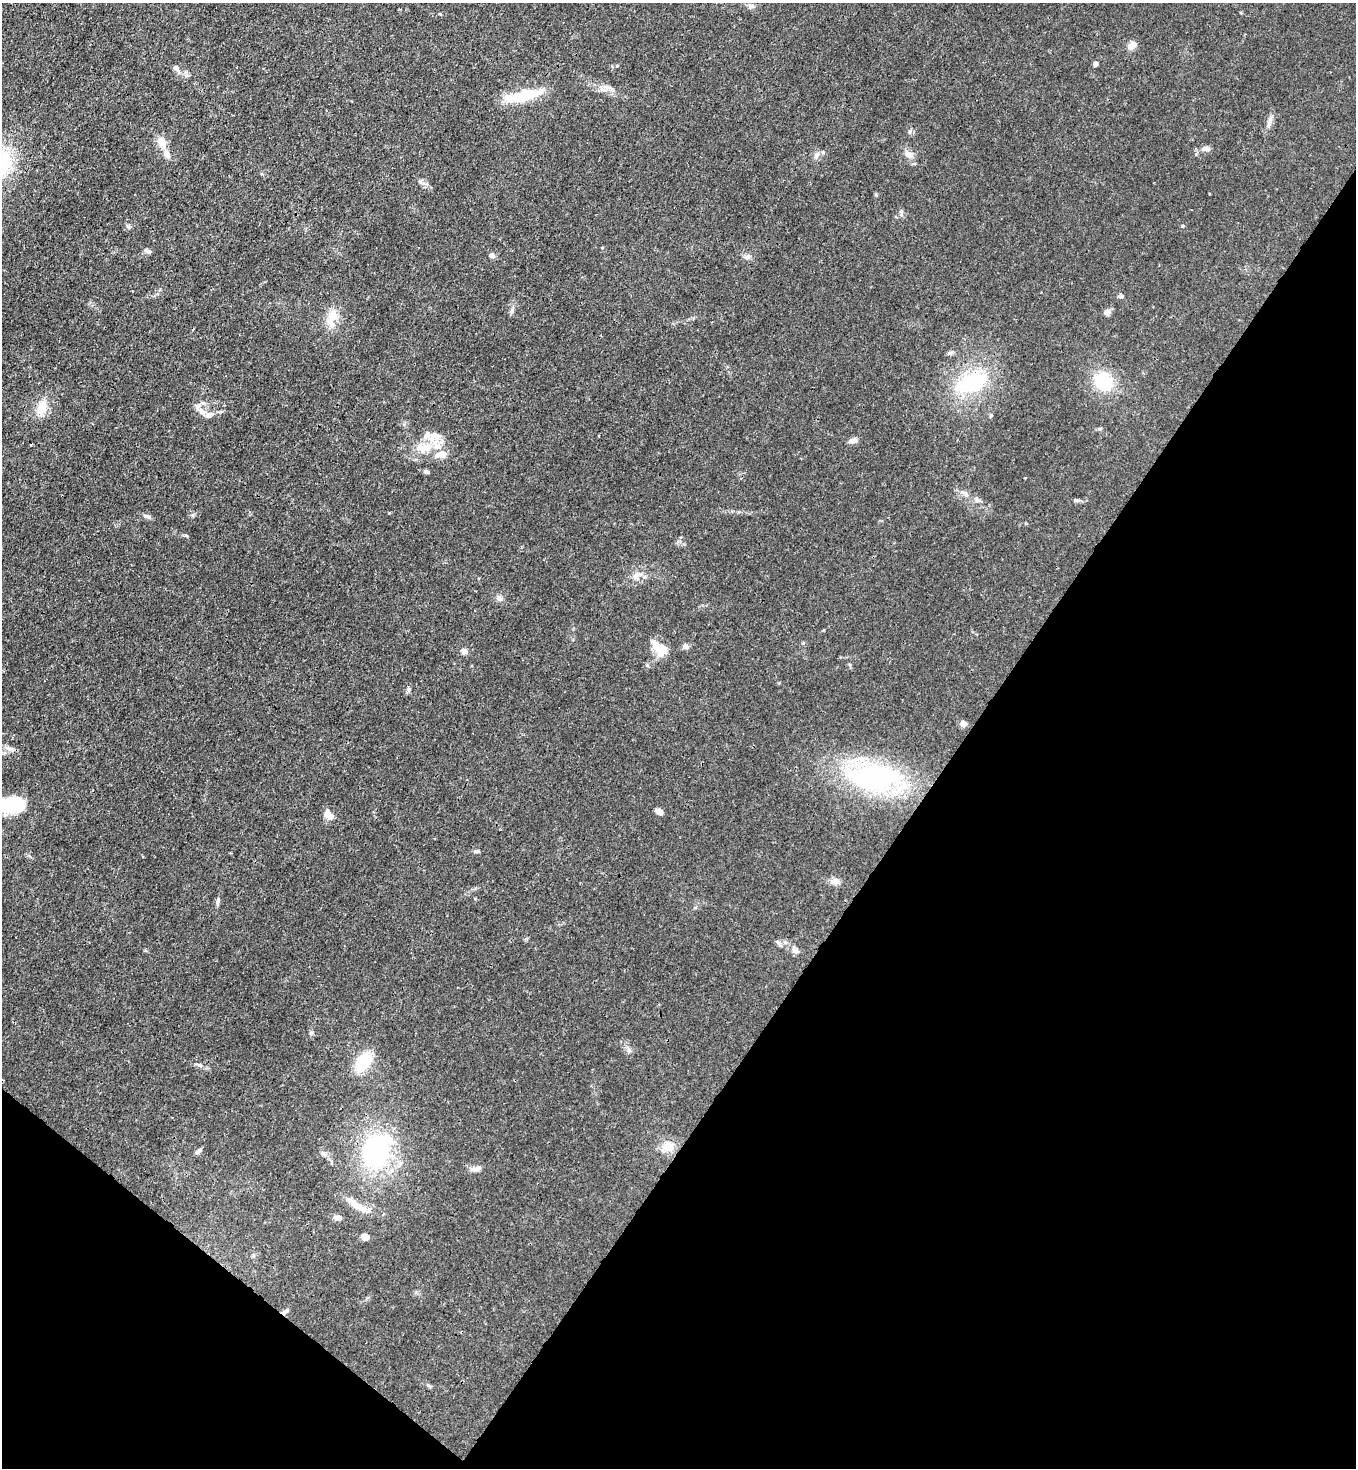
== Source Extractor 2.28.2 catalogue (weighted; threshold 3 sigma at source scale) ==
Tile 15 of 4 x 4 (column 3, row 4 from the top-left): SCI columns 2931-4284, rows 62-1527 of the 6010 x 5988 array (HDU 1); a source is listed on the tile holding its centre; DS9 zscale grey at full resolution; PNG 1358 x 1470 px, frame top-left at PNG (2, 3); no overlay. Shown black and unused: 34% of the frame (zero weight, under 3 of 4 exposures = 7% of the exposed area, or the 3 px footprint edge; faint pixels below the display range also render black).
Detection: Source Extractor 2.28.2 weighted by HDU 2 'WHT'; one run over the whole footprint, this tile lists its part. Background 0.0202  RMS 0.0027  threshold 0.0119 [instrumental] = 3 sigma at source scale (4.5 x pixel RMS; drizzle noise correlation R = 1.50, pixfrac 1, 0.05/0.05 arcsec/px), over >= 5 px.
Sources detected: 70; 1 inside a brighter object's white glare — not listed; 5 inside a brighter listed object's ellipse — not listed separately; the other 64 listed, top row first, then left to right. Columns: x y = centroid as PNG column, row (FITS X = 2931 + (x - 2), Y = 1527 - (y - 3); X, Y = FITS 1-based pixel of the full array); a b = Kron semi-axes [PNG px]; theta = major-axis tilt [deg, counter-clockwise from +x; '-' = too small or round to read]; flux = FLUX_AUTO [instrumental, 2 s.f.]
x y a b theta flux
752 6 10 4 26 0.56
440 14 4 3 - 0.24
1132 46 12 8 35 1.6
1095 63 5 4 - 0.82
176 68 7 6 - 1.1
523 96 29 8 13 15
1270 120 10 5 81 0.91
910 131 8 4 89 0.45
162 142 13 9 -63 2.8
1206 149 10 7 -13 0.96
823 152 6 5 - 0.42
167 154 11 7 -56 1.6
908 154 12 8 -41 1.7
2 162 24 19 -86 17
901 211 6 5 - 0.49
1183 226 4 3 - 0.23
148 251 11 5 -31 0.68
492 255 6 5 - 1.1
747 257 9 6 9 0.78
1121 296 6 5 - 0.58
512 310 7 4 72 0.53
1107 312 8 7 - 1.1
333 316 16 14 43 3.8
950 353 8 6 0 0.57
1103 381 16 14 -47 13
971 382 38 21 22 19
42 408 20 12 76 3.9
202 412 13 8 -29 2
991 415 6 4 74 0.38
435 436 13 9 -25 2.4
852 441 10 6 13 1.1
420 447 15 9 -61 2.6
441 454 13 8 18 2.8
426 472 7 5 -25 0.59
977 500 7 4 90 0.5
1075 500 7 5 -1 0.49
146 516 11 5 -19 0.75
637 575 16 8 33 2
499 598 8 7 - 0.97
685 646 8 6 -31 0.89
659 649 24 10 -77 3.5
464 651 8 7 - 0.91
963 724 6 5 - 1.8
11 749 10 6 -37 0.98
875 777 57 30 2 43
8 806 22 15 53 9.4
659 811 8 5 -34 1.3
331 816 8 7 - 1.4
476 851 8 4 16 0.48
835 881 10 8 0 1.3
218 902 12 4 87 0.59
778 942 9 3 -45 0.45
795 951 10 7 -40 1.3
363 1062 19 13 44 9.3
200 1065 8 5 -26 0.67
668 1147 16 12 12 3.4
376 1151 40 27 66 35
197 1153 6 6 - 0.57
476 1168 15 6 13 1.3
356 1205 24 10 -31 3.6
339 1217 10 6 1 1.1
366 1237 7 6 - 1.8
284 1312 8 5 21 0.94
428 1385 7 4 -19 0.39
Overlapping masked pixels (flux is a lower limit): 2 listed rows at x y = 376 1151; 284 1312
Isophote crosses this tile's border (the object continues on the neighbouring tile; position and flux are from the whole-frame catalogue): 2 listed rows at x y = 2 162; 8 806
Unlisted compact peaks at least as high as the median listed source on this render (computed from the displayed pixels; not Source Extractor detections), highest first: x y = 409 689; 311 1033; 129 227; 610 88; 629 1050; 420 181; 193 515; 389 513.